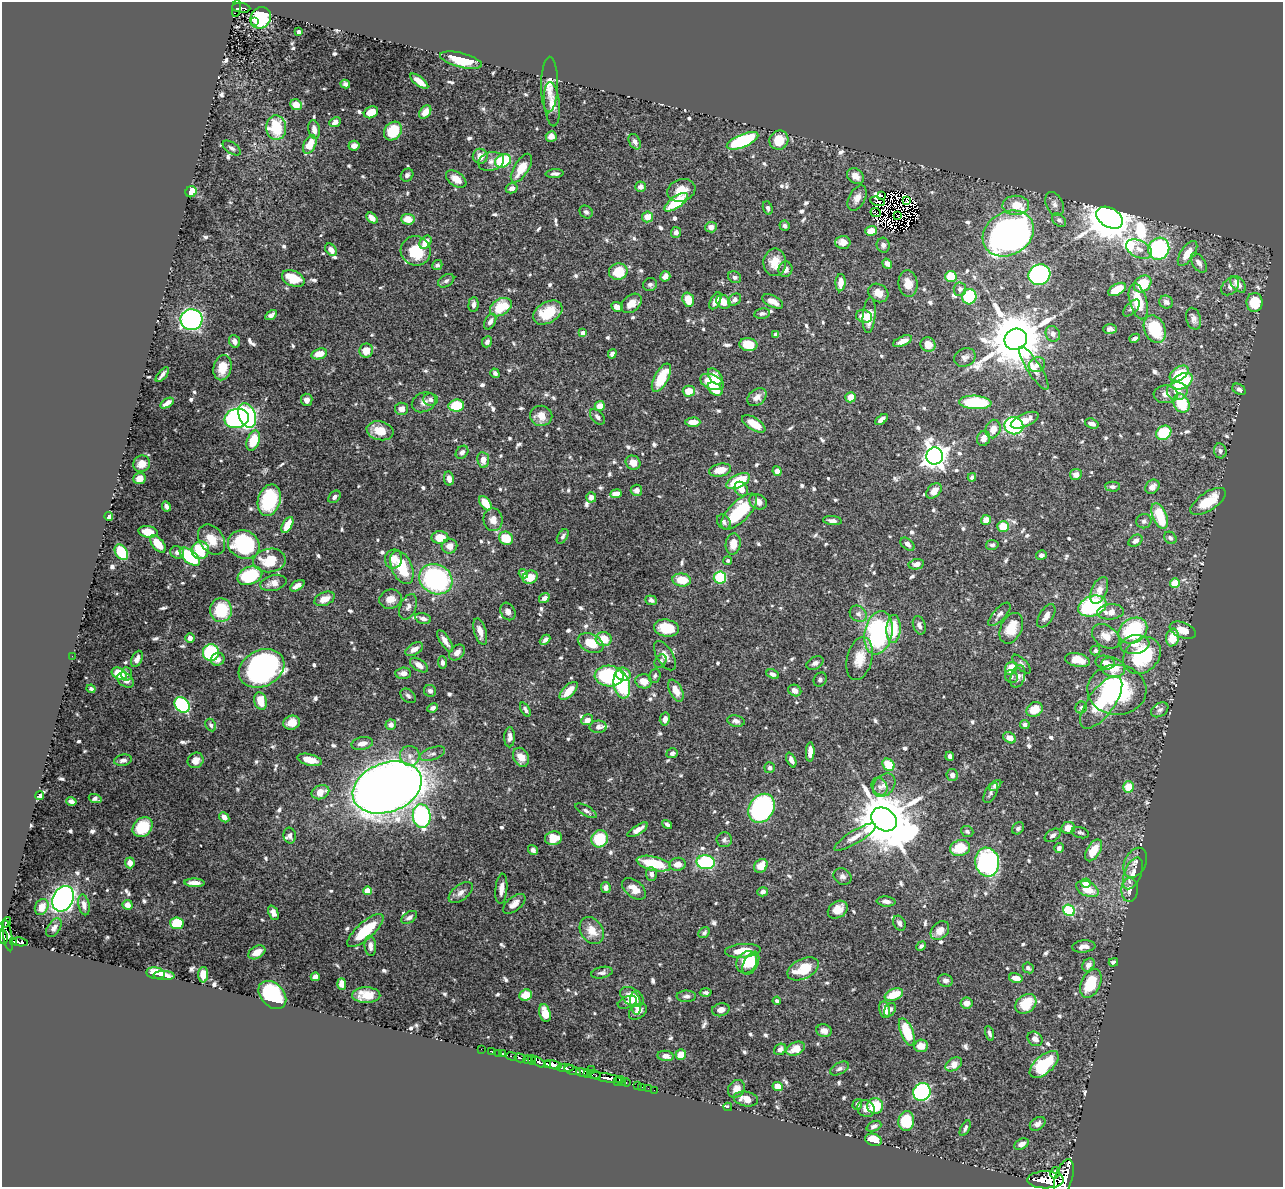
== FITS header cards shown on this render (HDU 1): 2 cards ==
NAXIS1  =                 1281
NAXIS2  =                 1185

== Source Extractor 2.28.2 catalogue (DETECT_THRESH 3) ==
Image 1281 x 1185 px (HDU 1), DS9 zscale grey, 1 PNG px = 1 image px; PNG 1285 x 1189 px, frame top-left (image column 1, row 1185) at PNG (2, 2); each listed source drawn as its Kron ellipse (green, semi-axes under 4 px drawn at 4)
Background 0.918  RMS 0.014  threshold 0.0415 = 3 sigma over >= 5 px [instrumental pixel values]
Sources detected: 832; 9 with non-positive FLUX_AUTO (blend fragments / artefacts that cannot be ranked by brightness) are neither listed nor drawn; of the other 823, the 500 brightest by FLUX_AUTO listed and drawn (323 fainter detections omitted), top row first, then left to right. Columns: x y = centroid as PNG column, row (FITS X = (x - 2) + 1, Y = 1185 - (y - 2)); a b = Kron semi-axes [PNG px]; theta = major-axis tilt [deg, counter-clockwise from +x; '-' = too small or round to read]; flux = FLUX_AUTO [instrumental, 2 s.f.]
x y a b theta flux
237 8 9 4 80 90
241 8 9 5 -8 120
261 18 11 10 - 64
254 22 3 3 - 3
299 32 4 3 - 4.6
461 60 21 7 -14 23
419 81 11 4 -38 9
345 84 5 4 - 2.7
549 85 28 8 89 13
552 104 22 7 -85 10
296 105 6 5 - 12
371 112 7 5 27 13
425 112 7 5 54 8.3
335 122 6 4 26 4.2
276 128 12 10 -87 42
314 130 9 5 -80 6.5
393 131 10 8 49 31
551 137 5 5 - 5.7
779 140 10 9 - 20
742 141 17 6 22 100
635 142 8 5 -62 3.2
310 144 10 6 63 21
354 146 5 5 - 5.6
232 148 10 5 -34 3
480 156 7 7 - 8.5
491 161 13 9 15 6.1
503 161 8 6 26 50
521 168 16 7 58 20
555 174 9 4 5 3.7
407 175 7 6 - 2.8
856 176 9 7 -39 8.6
456 179 11 7 -35 10
641 187 5 5 - 5.5
512 188 6 5 - 5.1
681 190 14 11 19 14
191 192 6 5 - 16
881 195 3 2 - 2.6
857 198 13 8 62 8
878 201 8 3 -16 4.9
906 201 3 3 - 2.9
676 202 14 6 36 39
1054 204 13 8 -64 4.7
1016 205 13 9 1 18
768 208 7 4 -73 2.6
586 212 7 6 - 3
876 212 5 2 - 3.2
898 216 3 2 - 3.1
647 217 5 5 - 12
372 218 6 4 -42 7.3
1109 218 14 9 -31 5200
408 219 7 5 -5 14
1059 220 8 5 -43 2.9
784 226 5 5 - 2.9
711 227 6 5 - 5.9
871 231 6 5 - 15
676 232 5 5 - 3.7
1008 233 27 21 31 560
426 242 7 5 51 11
843 242 7 6 - 8.4
883 245 7 6 - 3.8
1139 249 14 8 -26 8.8
1159 249 11 10 - 120
331 250 7 5 -49 6.6
416 251 15 14 - 31
1187 253 14 7 56 16
775 262 14 11 89 15
1199 263 11 6 -56 5.5
887 264 5 4 - 5.4
437 265 5 4 - 2.5
785 269 8 7 - 5.1
618 272 9 8 - 27
1039 275 11 10 - 200
665 276 5 5 - 4.8
951 276 5 5 - 26
735 277 7 5 -29 3.2
293 279 12 7 -23 26
446 281 9 5 31 3
841 283 9 5 87 10
908 284 13 9 -83 12
1143 284 9 7 41 35
1238 284 10 6 -51 8.9
650 285 7 6 - 2.6
1230 286 10 7 45 4.3
960 289 7 6 - 4
1117 289 9 5 28 23
878 293 10 8 -34 9.1
969 297 7 7 - 58
688 300 7 5 -73 16
734 300 7 5 36 4.5
715 301 9 5 64 6.1
773 301 11 5 -26 8.7
1138 301 18 8 -75 30
723 302 7 6 - 10
1166 302 7 6 - 3.9
1255 302 9 8 - 31
631 303 12 8 39 11
473 304 7 5 86 4.3
501 307 12 8 33 30
617 307 6 4 -27 7.2
1131 308 10 5 45 2.7
548 313 16 10 30 28
762 314 8 5 11 2.4
271 315 6 4 32 3.7
869 315 18 6 85 17
864 316 8 6 -14 12
1193 319 11 7 -74 4.9
191 320 11 10 - 230
490 322 8 5 61 4.1
1110 329 7 4 -1 3.4
1155 329 14 10 -68 47
583 333 4 4 - 6.5
776 334 4 3 - 3
1053 334 8 7 - 4.2
1135 338 5 3 - 2.6
1016 339 11 10 - 7100
234 341 6 5 - 4.1
903 341 10 4 23 7.8
487 342 6 5 - 3.7
748 345 9 6 -9 21
928 345 7 7 - 10
366 351 7 6 - 12
319 354 8 5 17 12
612 354 5 4 - 4.1
965 357 11 9 23 4.3
1037 365 8 7 - 4.5
222 368 13 9 76 16
1034 368 25 7 -57 10
495 373 5 4 - 3
1179 374 10 6 33 21
162 375 9 3 50 3.1
715 377 9 6 -51 12
661 378 16 7 62 34
1182 381 12 7 29 49
712 382 12 7 -22 30
715 389 8 5 -35 17
1239 389 7 5 -35 2.9
689 391 6 5 - 16
1177 391 10 9 - 10
1166 394 12 9 2 6.9
757 397 10 7 38 6
851 397 5 5 - 9.7
307 400 6 6 - 6
431 400 7 6 - 3.3
424 402 12 9 26 6
975 402 16 6 -3 61
167 403 7 4 32 5.5
1181 403 10 7 -62 41
456 406 8 6 7 38
600 406 5 5 - 11
401 409 6 6 - 6.6
247 416 12 8 -69 230
541 416 11 10 - 11
597 417 9 5 -47 3.8
237 418 12 9 8 170
882 419 7 4 38 5.7
1025 420 15 6 24 14
693 422 7 4 0 13
754 424 13 6 -32 16
1092 424 7 4 -19 5.1
1014 426 9 8 - 170
993 429 9 7 72 10
380 431 13 9 -12 16
1164 433 8 6 39 47
984 438 7 6 - 7.3
253 441 10 6 70 26
1220 451 7 6 - 3.1
462 452 7 5 47 4
935 456 8 8 - 880
483 460 8 6 -82 10
633 463 7 7 - 9.4
142 464 8 8 - 10
720 470 11 6 11 15
777 471 5 4 - 5.5
1076 474 6 5 - 6.6
972 477 4 4 - 2.7
139 478 6 5 - 8.3
449 479 7 5 -79 6.1
738 481 13 6 26 43
1112 487 7 5 -1 3.1
1152 487 8 6 48 6
741 489 8 6 -54 9
636 490 6 5 - 4.2
934 491 9 6 45 11
616 494 6 4 8 10
334 497 7 5 45 3.6
591 497 5 5 - 6.3
269 500 16 11 73 63
1208 501 20 9 34 29
758 502 9 7 -29 6.7
485 503 8 5 -55 18
166 506 5 4 - 3.2
739 512 23 10 45 61
109 516 4 4 - 3.6
1160 516 13 7 -68 38
493 520 11 9 -83 9
986 520 5 5 - 11
832 521 9 4 -7 3.8
1144 521 8 7 - 2.7
724 522 8 6 -54 3.2
287 525 9 5 61 16
1003 526 6 5 - 20
148 532 9 5 -11 12
563 536 8 4 58 2.7
440 537 8 6 -1 19
506 538 7 6 - 24
1170 538 7 5 -47 2.9
212 539 16 11 -55 19
1135 541 7 5 34 3.8
158 544 10 5 -51 15
733 544 11 7 82 12
908 544 8 5 -42 4
244 545 16 14 -23 110
992 545 6 5 - 2.5
449 546 8 7 - 7.9
200 550 9 8 - 43
121 552 8 6 -56 35
177 552 7 6 - 3.7
1041 555 5 4 - 3.8
190 557 12 6 -41 61
393 559 9 8 - 10
269 560 16 12 7 30
728 561 4 4 - 2.4
916 564 8 5 11 5.4
402 567 17 10 -67 33
523 574 5 4 - 4.6
250 576 13 8 22 74
530 577 8 6 28 13
720 577 6 6 - 47
436 579 17 14 -28 150
682 580 9 6 -6 20
273 583 13 8 15 7.7
1175 583 5 4 - 29
297 586 8 4 33 5.5
1099 590 14 7 67 9.4
544 598 5 4 - 4.5
325 599 11 6 24 12
390 599 11 9 16 9.6
651 600 6 4 -21 3.3
1092 606 14 10 20 98
408 607 13 8 68 4.9
221 610 12 11 - 46
508 611 9 7 -59 5.4
1111 612 13 7 6 9.9
858 614 9 7 -39 4.3
999 614 15 6 47 4.3
1046 616 13 7 58 6.5
423 619 8 5 -15 4.3
919 625 9 6 -73 3.7
666 628 12 8 -10 25
1011 628 16 10 65 21
893 629 14 7 87 31
1183 630 14 7 -21 14
1133 631 15 12 33 94
480 632 14 6 -74 7.8
878 633 22 14 78 140
1106 636 15 10 -35 11
1172 637 9 6 80 22
190 638 5 4 - 4.8
604 639 8 7 - 19
545 640 6 4 43 2.9
445 641 12 5 -57 6.6
591 643 13 9 -26 20
1135 644 14 9 7 9
414 649 10 5 30 6.2
1095 651 5 4 - 2.4
457 652 9 6 45 6.5
211 653 8 8 - 81
72 656 2 2 - 20
665 656 16 8 -59 7
1142 656 21 16 43 75
137 659 9 5 65 4.9
218 659 7 6 - 5.3
860 659 22 12 76 18
1077 660 12 6 -12 17
661 661 7 5 59 2.7
442 662 6 4 -83 3.1
815 663 9 6 25 3.5
1105 663 10 7 -12 5.2
1022 664 12 5 -46 3
419 665 10 5 -34 7.1
1113 667 12 9 -18 20
262 668 24 18 27 280
1011 668 7 5 50 23
403 673 7 6 - 6.3
119 674 8 5 -29 28
127 674 7 5 -85 2.8
623 674 7 6 - 12
773 674 6 4 -23 3.5
609 676 14 10 -3 94
655 676 7 5 71 2.4
1011 676 7 6 - 2.5
1018 676 11 7 73 4.9
126 680 9 6 -37 5.7
820 680 7 6 - 2.5
644 681 8 7 - 11
622 685 14 8 -78 73
91 689 4 4 - 2.5
795 690 7 5 -28 6.8
1117 690 29 25 -2 120
430 691 6 5 - 3.4
569 691 11 5 45 14
676 691 12 6 -63 11
408 696 9 6 -41 2.4
260 701 9 6 -74 20
1101 702 31 13 54 37
182 705 8 6 -48 94
1081 707 6 5 - 2.8
433 708 5 4 - 3
1035 709 8 7 - 17
525 710 8 4 -59 3.1
1160 710 9 6 33 3.2
665 719 6 5 - 4.8
587 720 6 5 - 7
736 721 9 5 -11 4.5
292 723 8 7 - 12
211 725 7 5 -62 2.5
391 725 5 5 - 5
1025 725 5 4 - 2.9
598 727 8 6 4 4.7
510 737 10 5 89 4.2
1010 738 7 5 -30 7.5
362 743 11 6 12 8.5
810 752 9 4 88 8.5
672 753 6 5 - 3.2
432 754 13 6 19 4.2
410 756 10 9 - 6.7
950 756 4 4 - 4.1
521 757 10 7 -65 10
123 760 9 5 9 4
196 760 8 7 - 7.5
310 760 12 5 -13 15
791 760 8 4 -66 5.4
888 765 6 5 - 26
770 768 5 5 - 2.9
952 775 6 5 - 5
884 785 13 10 49 7.7
995 785 7 4 42 4.1
387 787 35 24 20 1700
879 787 9 7 -59 4.8
1128 787 6 5 - 21
320 792 9 7 22 14
991 793 11 5 61 2.9
40 796 4 3 - 2.6
95 798 6 4 -18 3.5
71 801 5 4 - 3.6
762 808 15 12 55 230
586 811 12 5 -30 3.1
422 816 12 9 -83 160
224 817 6 4 -45 6.5
884 819 14 11 -37 6600
667 824 5 3 - 2.6
143 827 11 9 45 31
1018 828 6 5 - 2.6
1068 828 7 6 - 9.8
638 830 11 4 32 7.6
967 832 6 5 - 2.4
1080 833 9 5 -16 2.5
1053 835 9 5 34 3.1
290 836 8 6 -77 3
855 837 24 6 31 9.2
553 838 8 6 12 20
600 839 8 8 - 37
724 840 7 7 - 3.3
960 848 10 7 16 27
1059 848 5 4 - 3.7
533 850 5 4 - 3.6
1093 850 12 6 58 21
706 862 9 7 -7 89
987 862 14 12 -80 170
130 863 5 4 - 6.8
1135 863 16 10 63 7.3
654 864 17 7 -13 44
677 864 8 6 6 8.6
761 866 7 6 - 15
1133 873 17 8 68 9.6
651 874 7 5 -85 4.3
842 876 9 7 -32 3.6
194 883 10 4 -3 7.3
1086 883 5 4 - 15
606 887 5 5 - 3.6
501 889 15 6 85 7.2
634 889 14 8 -40 10
1087 889 12 7 -26 19
1129 890 12 8 85 9.8
367 891 4 4 - 22
461 892 14 7 38 5.6
762 892 5 4 - 3.5
63 899 13 10 65 360
886 901 9 5 -5 4.7
514 904 13 7 38 6.6
84 905 10 5 -79 3.8
127 905 5 5 - 4.6
42 907 8 6 61 11
838 910 10 8 34 14
1069 910 6 5 - 71
273 913 7 5 -65 5.9
409 917 9 5 34 3.8
6 922 6 4 53 70
177 923 7 6 - 36
899 923 8 6 -60 3.1
54 928 10 6 57 3.6
940 930 10 8 47 9.8
365 931 23 8 42 46
592 931 15 10 -56 15
704 933 6 5 - 2.7
8 936 16 4 -81 800
3 937 8 3 -80 530
14 941 3 3 - 86
20 942 8 4 -9 270
370 946 10 5 -85 6
921 946 5 4 - 2.5
1084 946 11 6 6 5.4
743 951 18 7 4 19
257 952 9 6 30 13
747 962 12 9 56 22
1113 962 5 4 - 2.6
751 963 12 7 62 17
1088 965 7 5 53 5.2
1028 968 6 5 - 2.4
803 969 17 10 26 32
155 973 9 5 -8 19
602 973 11 5 11 3.2
164 975 10 4 -3 7.7
203 975 8 5 89 15
315 977 4 4 - 6.4
1016 978 7 4 -15 8.7
945 980 7 6 - 3.8
342 984 6 4 -88 10
1091 984 15 9 65 34
706 993 6 4 -2 2.5
272 995 16 11 -46 110
366 995 14 8 -1 16
526 995 6 5 - 18
894 995 10 5 20 20
686 996 9 5 1 3.6
632 997 13 8 -34 17
777 1001 4 4 - 3.4
627 1002 10 5 22 3.4
966 1003 6 5 - 7.8
636 1004 11 5 -81 9
1026 1004 11 9 39 27
721 1010 9 6 14 6.2
885 1010 8 5 -78 7.3
890 1010 7 5 55 3.7
638 1011 10 7 38 6.5
545 1013 9 5 -76 13
824 1031 8 6 -15 6.1
907 1032 14 6 -68 34
989 1033 7 4 -73 3
1035 1039 8 6 -39 6.5
921 1046 7 6 - 11
481 1049 2 2 - 10
780 1049 6 5 - 4.4
796 1049 10 6 25 15
492 1052 3 2 - 15
498 1053 2 2 - 11
502 1054 3 3 - 53
681 1055 5 5 - 15
511 1056 5 2 - 110
665 1056 8 5 -6 4.9
520 1058 5 3 - 190
527 1060 4 3 - 580
532 1060 5 4 - 1100
538 1062 7 3 -34 780
548 1064 3 3 - 460
954 1064 9 6 32 9.6
1044 1064 17 9 42 51
553 1065 9 4 -12 2800
565 1068 8 3 1 620
591 1069 2 2 - 36
839 1069 10 5 28 2.9
573 1070 8 3 -17 310
582 1072 6 3 -12 690
587 1073 4 3 - 290
594 1075 7 3 -17 140
607 1078 18 3 -11 2100
617 1081 4 2 - 380
621 1081 5 4 - 890
626 1082 5 3 - 120
637 1086 3 2 - 36
778 1086 5 4 - 15
641 1087 2 2 - 15
648 1088 4 2 - 22
736 1089 9 8 - 8.2
654 1090 2 2 - 12
922 1092 9 8 - 150
746 1099 12 7 -11 9.6
857 1104 5 4 - 2.4
875 1106 8 8 - 31
728 1107 4 3 - 23
866 1109 9 8 - 7.1
906 1121 10 8 79 45
1038 1124 8 6 35 4
874 1126 8 5 23 3.5
965 1128 8 4 63 2.6
873 1140 8 6 -19 25
1021 1144 8 5 27 6
1055 1173 6 4 79 650
1064 1178 19 8 73 6500
1046 1180 18 8 0 5200
At the frame edge (FLAGS 8, measured only in part): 2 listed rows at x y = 3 937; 1064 1178
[323 fainter detections neither listed nor drawn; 9 non-positive-flux detections neither listed nor drawn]